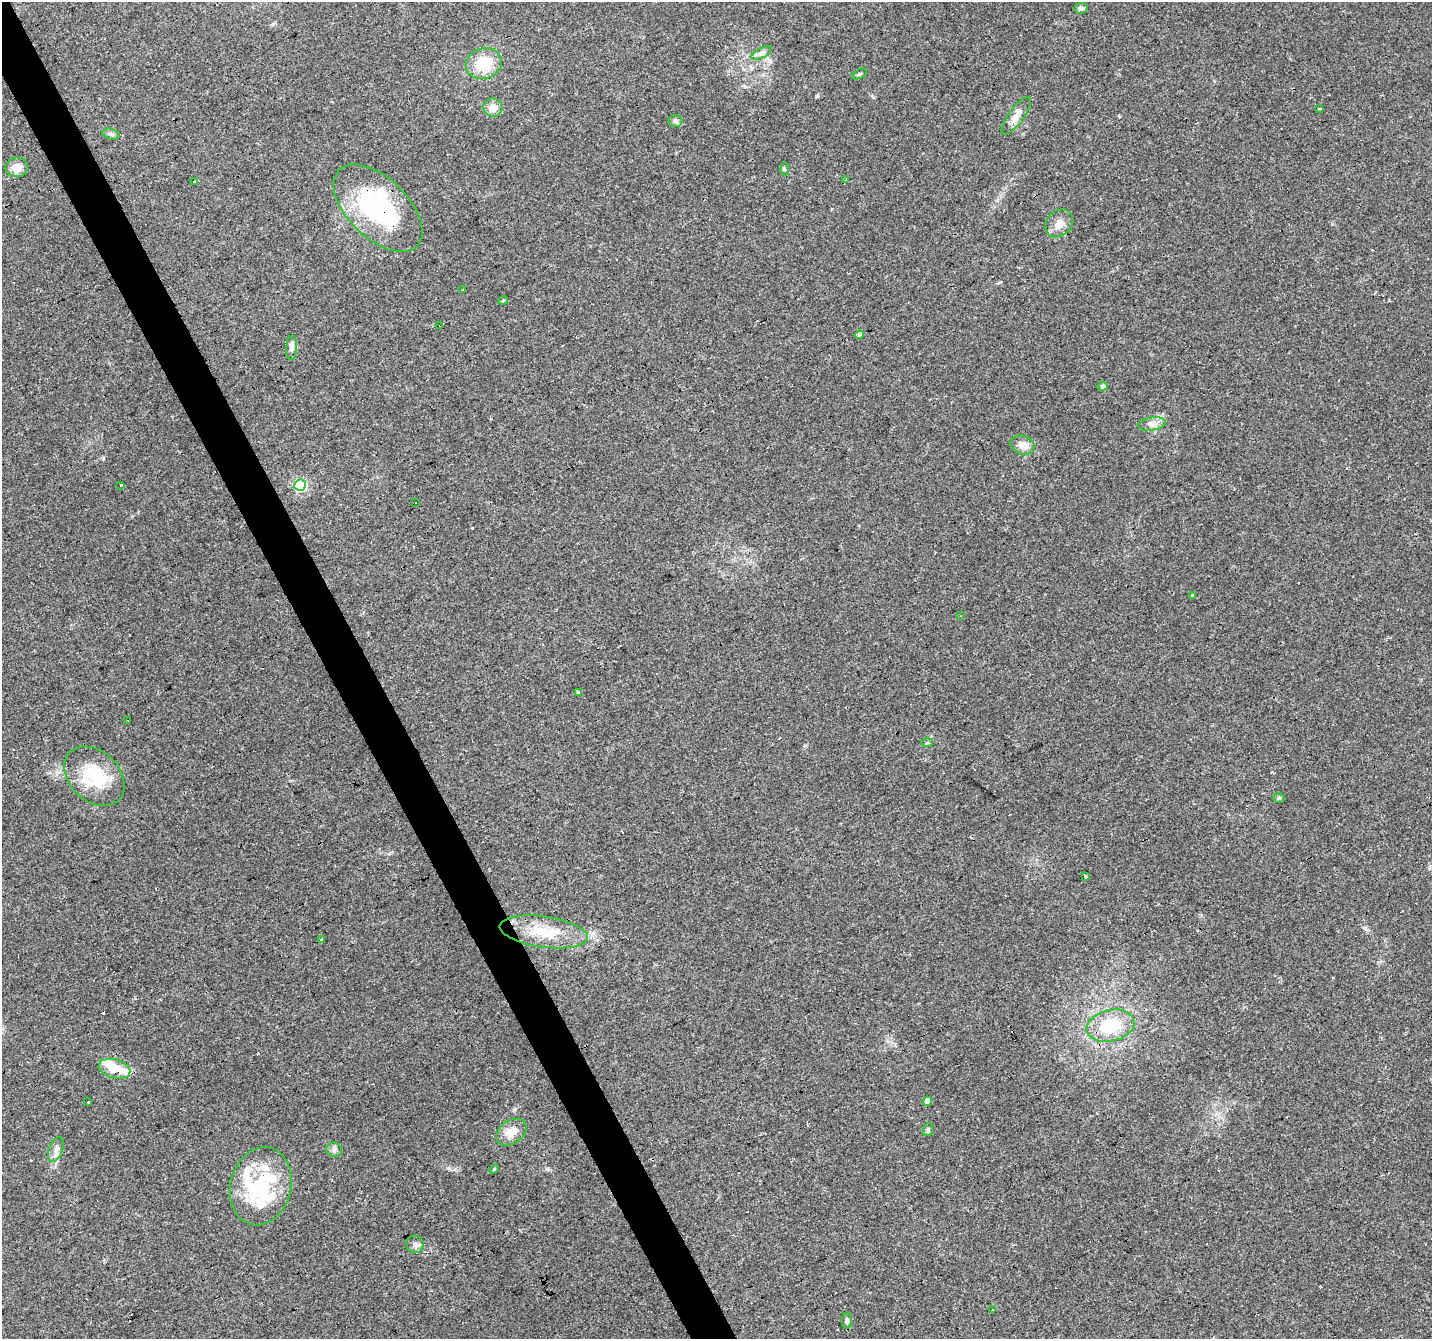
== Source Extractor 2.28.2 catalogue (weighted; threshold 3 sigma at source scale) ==
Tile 11 of 4 x 4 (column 3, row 3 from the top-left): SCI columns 2861-4290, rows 1490-2826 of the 5720 x 5594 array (HDU 1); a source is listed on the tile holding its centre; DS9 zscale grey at full resolution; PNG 1434 x 1341 px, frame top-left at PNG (2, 2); each listed source drawn as its Kron ellipse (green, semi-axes under 4 px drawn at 4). Shown black and unused: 3% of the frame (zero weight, under 3 of 4 exposures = <1% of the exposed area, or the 3 px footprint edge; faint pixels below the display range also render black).
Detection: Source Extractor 2.28.2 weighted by HDU 2 'WHT'; one run over the whole footprint, this tile lists its part. Background 0.0436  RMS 0.005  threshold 0.0225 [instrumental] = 3 sigma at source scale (4.5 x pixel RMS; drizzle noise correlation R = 1.50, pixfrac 1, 0.0396/0.0396 arcsec/px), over >= 5 px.
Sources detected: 70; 2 inside a brighter object's white glare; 14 cosmic-ray / hot-pixel residue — neither listed nor drawn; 5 inside a brighter listed object's ellipse — not listed separately; the other 49 listed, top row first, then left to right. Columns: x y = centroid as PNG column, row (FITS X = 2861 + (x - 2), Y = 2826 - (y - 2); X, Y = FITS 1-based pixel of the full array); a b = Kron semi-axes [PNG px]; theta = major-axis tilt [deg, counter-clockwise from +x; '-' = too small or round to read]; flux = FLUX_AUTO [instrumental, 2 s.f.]
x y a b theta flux
1081 8 7 5 8 1.7
762 53 11 5 27 1.6
484 64 18 15 18 16
859 74 8 3 27 0.7
493 108 9 9 - 4.9
1320 109 3 3 - 0.69
1016 116 22 7 54 4.1
675 121 7 6 - 1.2
111 134 9 5 -15 1.4
17 167 11 10 - 5.5
784 169 6 4 -87 0.81
846 179 4 2 - 0.49
194 181 3 3 - 1.5
378 208 54 30 -44 67
1059 223 15 12 45 4.6
463 290 3 3 - 0.44
503 300 4 4 - 0.58
440 325 3 3 - 5.1
859 335 4 3 - 3.3
292 348 12 5 88 1.8
1103 386 5 4 - 1.3
1152 424 14 6 8 2.8
1023 445 12 9 -19 5.2
121 485 3 3 - 1.1
300 485 6 5 - 56
416 503 3 3 - 1.9
1192 596 3 3 - 3.1
960 616 3 2 - 0.46
578 693 4 3 - 50
128 720 3 2 - 0.46
927 743 6 4 2 0.67
94 776 34 24 -43 24
1279 798 5 4 - 0.84
1085 876 3 3 - 1.1
544 932 44 15 -8 20
321 940 3 2 - 1.1
1110 1026 24 15 13 21
114 1069 16 9 -15 10
927 1101 4 4 - 4.3
88 1102 3 3 - 0.68
928 1130 6 5 - 0.88
511 1132 16 11 34 6.6
56 1149 13 7 67 2.6
334 1150 8 7 - 1.6
494 1169 5 4 - 0.51
261 1186 39 30 76 44
415 1244 9 8 - 1.9
993 1310 3 3 - 2.3
847 1321 8 5 -90 1
Overlapping masked pixels (flux is a lower limit): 3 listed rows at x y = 378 208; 440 325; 114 1069
Unlisted compact peaks at least as high as the median listed source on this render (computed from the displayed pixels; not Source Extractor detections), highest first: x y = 817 96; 515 1109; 103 458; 448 1168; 1365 928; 873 97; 998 283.